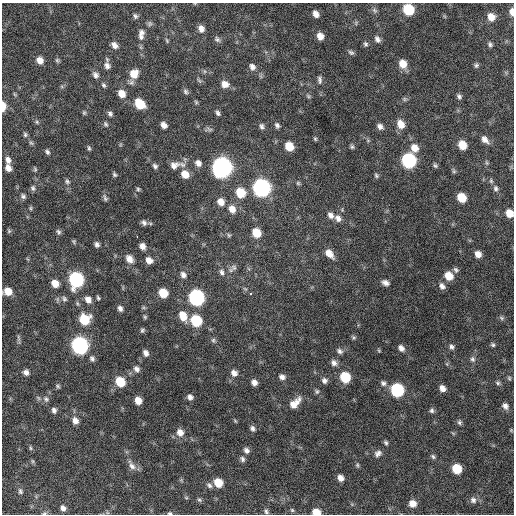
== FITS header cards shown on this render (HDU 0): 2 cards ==
NAXIS1  =                  512 / Axis length
NAXIS2  =                  512 / Axis length

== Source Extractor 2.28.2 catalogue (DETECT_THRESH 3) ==
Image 512 x 512 px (HDU 0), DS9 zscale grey, 1 PNG px = 1 image px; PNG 516 x 516 px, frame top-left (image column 1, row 512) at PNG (2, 3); no overlay
Background 594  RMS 18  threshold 53.5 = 3 sigma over >= 5 px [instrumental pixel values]
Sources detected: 191; all 191 listed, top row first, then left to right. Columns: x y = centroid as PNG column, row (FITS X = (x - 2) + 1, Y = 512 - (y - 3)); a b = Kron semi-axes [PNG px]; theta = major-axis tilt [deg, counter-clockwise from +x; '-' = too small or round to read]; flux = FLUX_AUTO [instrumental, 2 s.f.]
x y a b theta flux
408 9 8 7 - 57000
375 10 8 6 -54 2800
512 12 8 4 -84 9200
316 14 7 5 -59 6700
135 16 7 5 -53 2500
491 17 8 8 - 12000
150 24 7 7 - 2500
201 29 8 7 - 7100
141 32 8 8 - 4600
320 36 7 6 - 9200
141 37 7 7 - 3300
217 39 9 7 -45 3400
377 39 8 6 -56 4300
167 40 7 4 -71 1700
365 44 7 6 - 2700
490 44 7 5 -57 2800
114 45 8 6 -44 6000
351 52 8 5 -20 2700
40 60 7 6 - 9200
57 60 7 5 -89 1900
403 64 9 7 -66 14000
476 65 6 6 - 2400
107 66 9 7 -58 5700
252 67 9 7 -61 5300
204 71 6 4 -71 1700
134 74 10 9 - 18000
95 75 9 7 -62 4700
199 80 9 4 -48 2200
319 80 11 5 -81 3600
225 84 9 8 - 9000
104 85 7 5 -65 2400
185 92 8 6 -48 2900
14 94 6 4 -70 1500
122 94 8 7 - 12000
308 96 6 5 - 1900
459 96 7 5 -59 2900
404 99 7 6 - 2100
196 102 6 5 - 1700
140 104 9 7 -48 32000
3 106 8 4 89 14000
84 113 6 5 - 1700
218 113 7 5 -63 3100
110 114 7 5 -47 3000
37 122 5 5 - 1800
106 124 8 5 -51 2300
401 124 10 7 -64 13000
164 125 6 5 - 6300
277 125 7 5 -64 3100
262 126 8 6 -83 3200
380 126 7 6 - 4900
209 129 10 4 -22 2600
25 135 7 5 -89 2400
315 139 6 4 -68 1600
485 140 10 6 -47 7100
31 143 7 5 -42 2100
462 145 7 6 - 19000
289 146 7 6 - 19000
352 147 6 4 -75 2000
89 148 7 4 -80 1900
414 148 9 8 - 12000
47 152 6 5 - 2800
8 160 9 7 -74 6100
409 160 8 8 - 190000
198 163 8 7 - 6200
487 163 6 4 -71 1600
174 165 14 10 20 9800
435 165 6 5 - 2200
155 166 6 5 - 3000
222 167 9 9 - 700000
8 168 8 6 -60 7600
35 169 6 5 - 1800
454 171 6 5 - 1900
114 174 6 4 -57 2100
185 174 10 8 -51 14000
376 175 6 5 - 2000
67 181 7 6 - 2600
491 181 7 5 -70 2000
298 183 5 5 - 1800
33 188 7 6 - 2800
261 188 9 8 - 410000
496 188 7 6 - 3000
138 189 5 5 - 1800
240 193 9 8 - 29000
23 196 7 6 - 3000
105 198 9 5 -64 2800
462 198 7 6 - 25000
221 202 8 7 - 9700
31 208 6 4 -90 1600
232 209 10 8 -69 10000
509 213 7 6 - 15000
330 215 9 7 -60 5500
338 218 10 8 -59 6500
144 223 8 6 -54 3800
9 231 6 5 - 1800
58 232 8 6 -60 2700
256 233 8 7 - 24000
229 235 5 5 - 1800
137 237 3 2 - 2400
74 241 6 5 - 1700
97 244 6 5 - 3700
142 246 6 5 - 6400
329 253 11 7 -49 11000
478 254 6 5 - 8200
129 259 10 7 -52 9000
149 260 7 6 - 7700
234 267 9 8 - 4000
456 270 8 6 -45 2900
222 272 8 6 -66 3700
183 275 8 7 - 4800
449 276 8 7 - 17000
76 279 9 8 - 200000
55 283 7 6 - 13000
385 283 8 5 -23 5300
442 286 8 6 -64 5200
8 291 8 7 - 15000
163 293 7 6 - 25000
250 294 3 2 - 3800
98 298 5 4 - 1900
196 298 9 8 - 260000
64 299 8 7 - 3400
88 299 9 7 -56 7500
120 308 7 5 -66 3900
183 316 11 8 -67 16000
145 317 5 5 - 1600
501 318 7 5 -24 2300
84 319 9 9 - 35000
196 321 8 7 - 59000
142 330 6 5 - 2200
18 338 11 4 -85 2600
354 338 6 5 - 1900
213 340 7 5 -77 2300
80 345 9 8 - 350000
493 345 6 5 - 2100
451 347 7 5 -63 3000
401 348 7 5 -48 5000
340 351 9 6 -34 3700
379 351 6 3 -19 1200
146 353 7 5 -62 5000
92 359 8 6 -59 3300
472 359 8 7 - 3500
334 363 8 7 - 5000
137 369 8 7 - 4500
26 372 6 5 - 5000
234 373 9 8 - 6300
282 377 8 6 -22 4800
345 377 8 7 - 42000
509 378 5 5 - 1800
324 380 7 7 - 4200
120 382 8 7 - 33000
254 382 6 5 - 5900
383 383 8 7 - 3800
498 383 7 5 -16 2200
58 386 6 4 -28 1800
442 388 6 5 - 6700
397 390 8 7 - 120000
317 391 7 5 76 2200
190 397 6 5 - 4300
46 399 8 7 - 3700
138 401 6 5 - 11000
295 403 16 8 45 13000
505 406 8 7 - 5000
54 410 7 6 - 3700
432 410 7 6 - 2700
75 421 8 7 - 7200
459 422 7 6 - 2600
253 428 7 6 - 3600
511 430 5 4 - 1200
180 432 9 8 - 8500
386 443 6 4 -46 2200
30 448 6 4 -88 1500
246 450 8 7 - 4200
378 453 10 8 32 4800
433 457 7 5 -40 2400
242 459 7 6 - 3200
32 461 6 4 -71 1600
357 465 5 5 - 1700
132 466 15 7 -56 7200
457 469 7 7 - 32000
340 478 6 6 - 7000
218 483 7 6 - 21000
209 485 9 6 -41 3400
20 491 8 5 -75 2500
199 500 7 5 -22 2100
473 500 9 8 - 5400
413 504 8 7 - 9800
63 508 6 5 - 4700
292 510 6 5 - 1700
266 511 8 5 -67 2700
316 512 7 5 -14 17000
44 513 7 5 19 1900
170 513 6 4 1 2300
At the frame edge (FLAGS 8, measured only in part): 7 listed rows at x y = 512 12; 3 106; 509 213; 8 291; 316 512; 44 513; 170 513